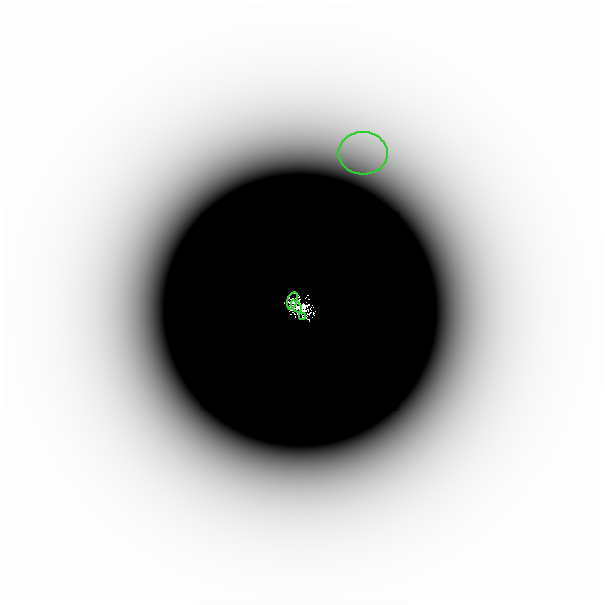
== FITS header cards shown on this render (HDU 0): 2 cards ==
NAXIS1  =                  601
NAXIS2  =                  601

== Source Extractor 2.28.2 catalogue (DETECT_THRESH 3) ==
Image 601 x 601 px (HDU 0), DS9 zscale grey, 1 PNG px = 1 image px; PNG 605 x 605 px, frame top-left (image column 1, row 601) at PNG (2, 2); each listed source drawn as its Kron ellipse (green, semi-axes under 4 px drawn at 4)
Background -3.26e-06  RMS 2.9e-06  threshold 8.77e-06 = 3 sigma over >= 5 px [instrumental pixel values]
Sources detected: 6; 2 with non-positive FLUX_AUTO (blend fragments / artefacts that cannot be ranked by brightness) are neither listed nor drawn; the other 4 listed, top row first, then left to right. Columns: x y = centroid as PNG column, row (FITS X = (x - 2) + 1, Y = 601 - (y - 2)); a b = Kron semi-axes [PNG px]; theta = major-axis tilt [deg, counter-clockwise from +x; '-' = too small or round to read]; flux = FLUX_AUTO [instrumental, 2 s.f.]
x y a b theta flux
363 153 24 21 -3 0.0098
292 301 9 5 73 0.23
296 306 7 4 -55 0.2
303 316 3 2 - 0.012
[2 non-positive-flux detections neither listed nor drawn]